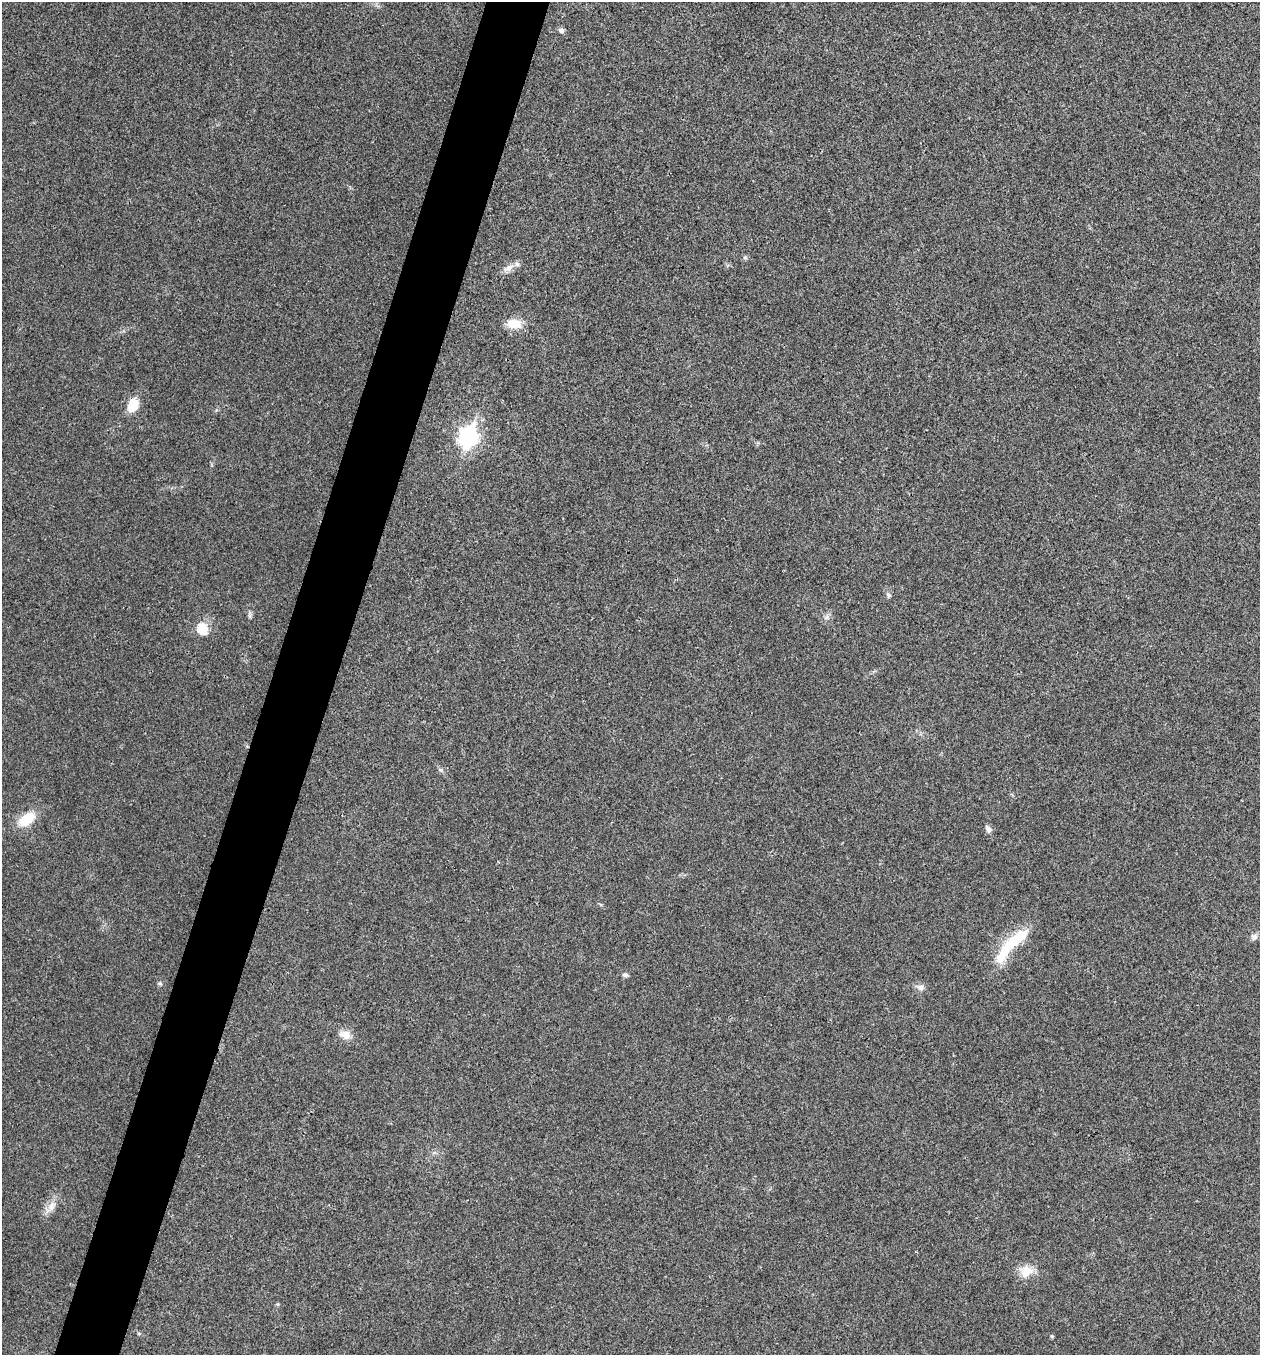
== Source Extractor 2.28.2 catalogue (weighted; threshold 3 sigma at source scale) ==
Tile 7 of 4 x 4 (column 3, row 2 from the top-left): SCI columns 2650-3907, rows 2710-4062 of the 5430 x 5416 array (HDU 1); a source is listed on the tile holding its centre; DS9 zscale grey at full resolution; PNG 1262 x 1357 px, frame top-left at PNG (2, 2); no overlay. Shown black and unused: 5% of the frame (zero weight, under 3 of 4 exposures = <1% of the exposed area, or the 3 px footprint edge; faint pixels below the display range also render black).
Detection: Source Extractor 2.28.2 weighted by HDU 2 'WHT'; one run over the whole footprint, this tile lists its part. Background 0.0236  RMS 0.0054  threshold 0.0242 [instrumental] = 3 sigma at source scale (4.5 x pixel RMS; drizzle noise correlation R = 1.50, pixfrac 1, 0.05/0.05 arcsec/px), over >= 5 px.
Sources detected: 26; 1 inside a brighter object's white glare — not listed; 1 inside a brighter listed object's ellipse — not listed separately; the other 24 listed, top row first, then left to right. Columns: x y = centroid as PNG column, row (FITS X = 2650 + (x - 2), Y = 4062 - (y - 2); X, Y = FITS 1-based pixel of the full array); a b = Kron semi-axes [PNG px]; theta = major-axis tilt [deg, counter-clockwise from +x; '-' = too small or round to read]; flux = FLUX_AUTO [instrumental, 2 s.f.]
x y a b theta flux
561 30 8 7 - 1.6
745 258 6 5 - 0.94
508 268 17 7 35 3.9
514 324 19 12 -7 9
133 405 14 10 65 11
468 437 10 8 72 220
888 595 7 6 - 1.4
249 615 10 4 -87 1.2
826 617 10 7 49 2.2
202 629 17 14 -67 9.6
441 770 8 4 -45 1.2
27 819 19 11 36 15
988 829 10 7 -61 2
1254 937 10 9 - 2.2
1016 939 46 13 37 21
625 975 7 5 -14 1.4
160 983 6 5 - 0.87
920 987 11 8 -19 2.6
345 1035 16 11 -20 5.5
434 1153 7 4 19 1
51 1206 15 10 58 5.1
1026 1271 19 16 18 7.9
139 1334 6 4 -19 0.63
1052 1336 5 4 - 0.63